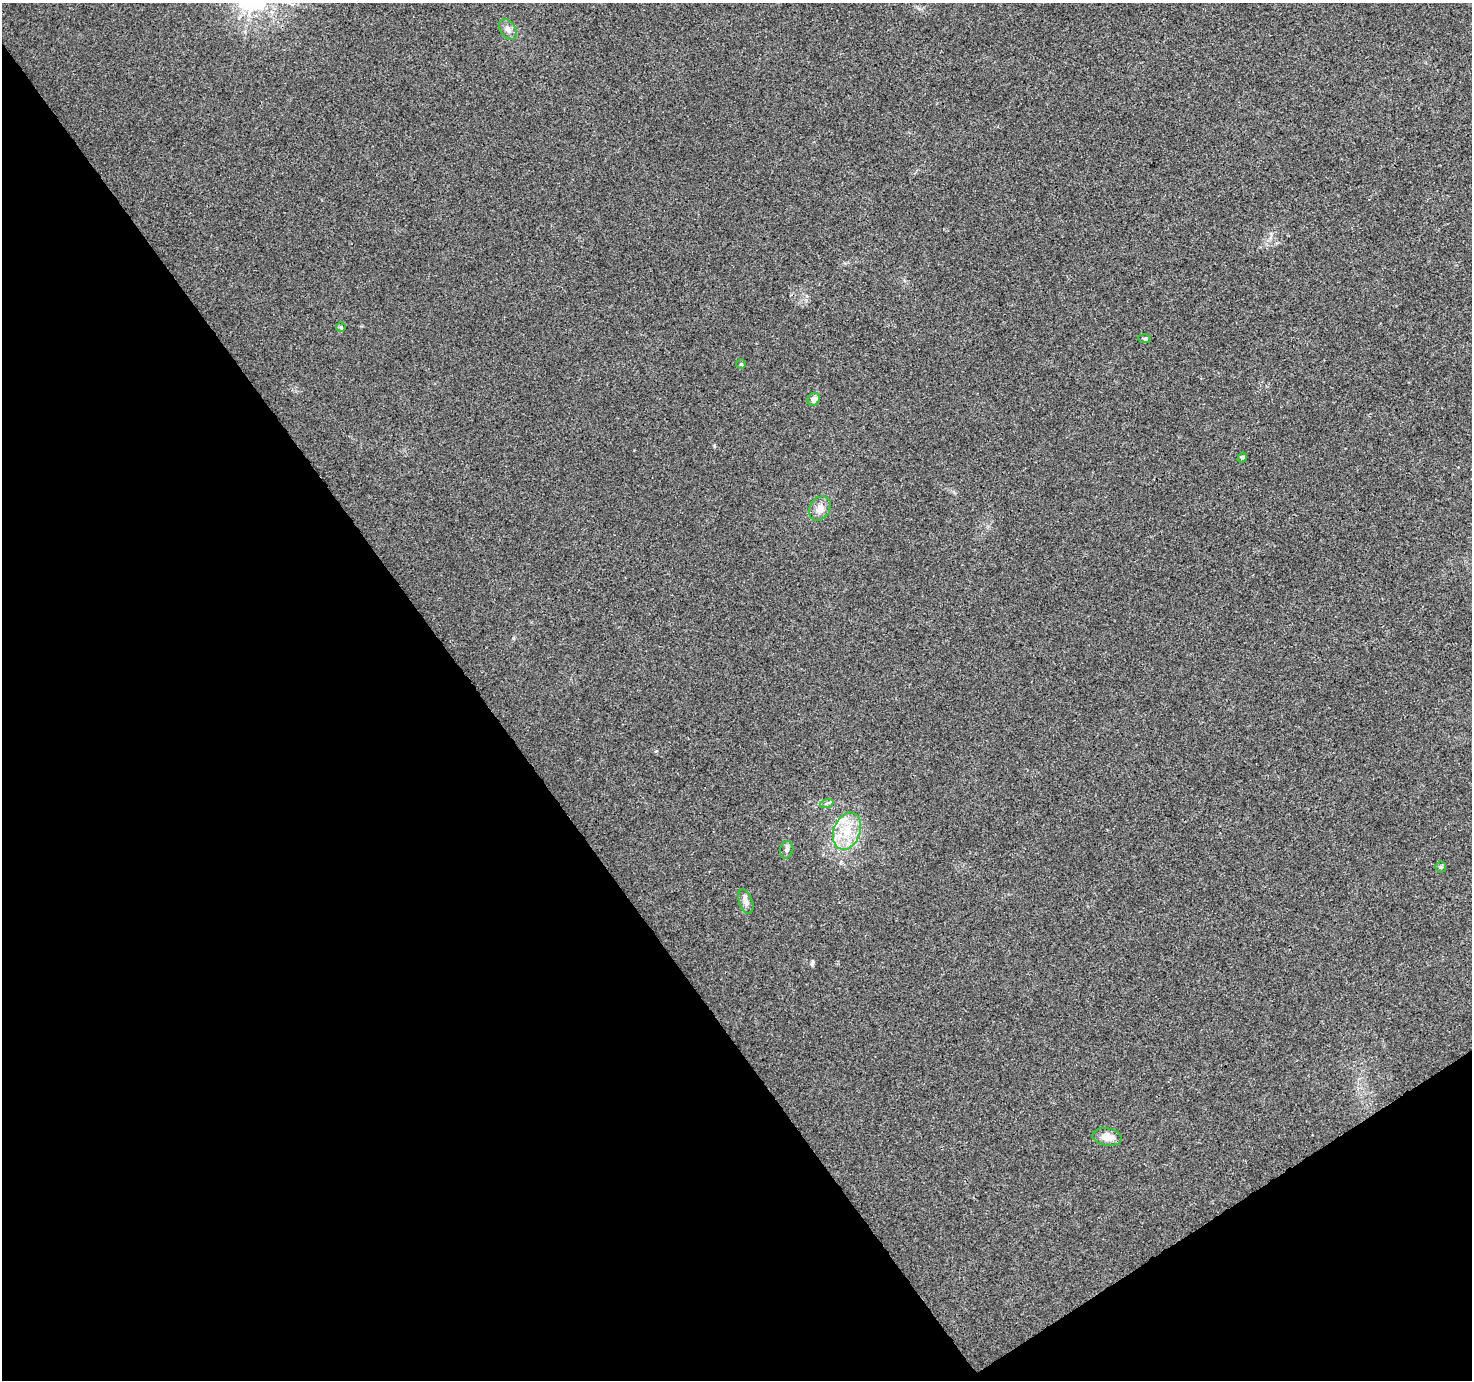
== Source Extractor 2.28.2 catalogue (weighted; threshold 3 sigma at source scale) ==
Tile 14 of 4 x 4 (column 2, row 4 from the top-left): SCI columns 1520-2989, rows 158-1535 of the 5982 x 5889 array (HDU 1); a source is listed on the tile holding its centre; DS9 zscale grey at full resolution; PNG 1474 x 1382 px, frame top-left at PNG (2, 3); each listed source drawn as its Kron ellipse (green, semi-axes under 4 px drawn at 4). Shown black and unused: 36% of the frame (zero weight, under 3 of 4 exposures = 5% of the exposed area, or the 3 px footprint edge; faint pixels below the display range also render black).
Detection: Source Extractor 2.28.2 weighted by HDU 2 'WHT'; one run over the whole footprint, this tile lists its part. Background 0.00969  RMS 0.0027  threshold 0.0121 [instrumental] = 3 sigma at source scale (4.5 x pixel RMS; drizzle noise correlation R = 1.50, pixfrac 1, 0.0396/0.0396 arcsec/px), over >= 5 px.
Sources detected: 16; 3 inside a brighter listed object's ellipse — not listed separately; the other 13 listed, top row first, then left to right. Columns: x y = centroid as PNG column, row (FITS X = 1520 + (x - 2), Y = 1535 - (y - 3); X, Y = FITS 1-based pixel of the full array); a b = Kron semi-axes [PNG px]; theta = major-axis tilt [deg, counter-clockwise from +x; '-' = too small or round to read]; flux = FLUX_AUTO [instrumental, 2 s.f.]
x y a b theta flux
508 29 11 7 -53 1.4
341 327 5 5 - 0.34
1145 339 6 4 -4 0.38
741 364 5 5 - 0.36
814 399 6 5 - 1.3
1242 458 5 4 - 0.44
820 508 13 10 59 2.1
827 803 7 4 19 0.49
847 831 19 13 69 6.3
787 850 8 6 77 0.96
1441 867 5 5 - 0.44
746 901 13 6 -69 1.2
1107 1137 15 8 -9 3.2
Unlisted compact peaks at least as high as the median listed source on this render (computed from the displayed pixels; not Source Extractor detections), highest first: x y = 812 964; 513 638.